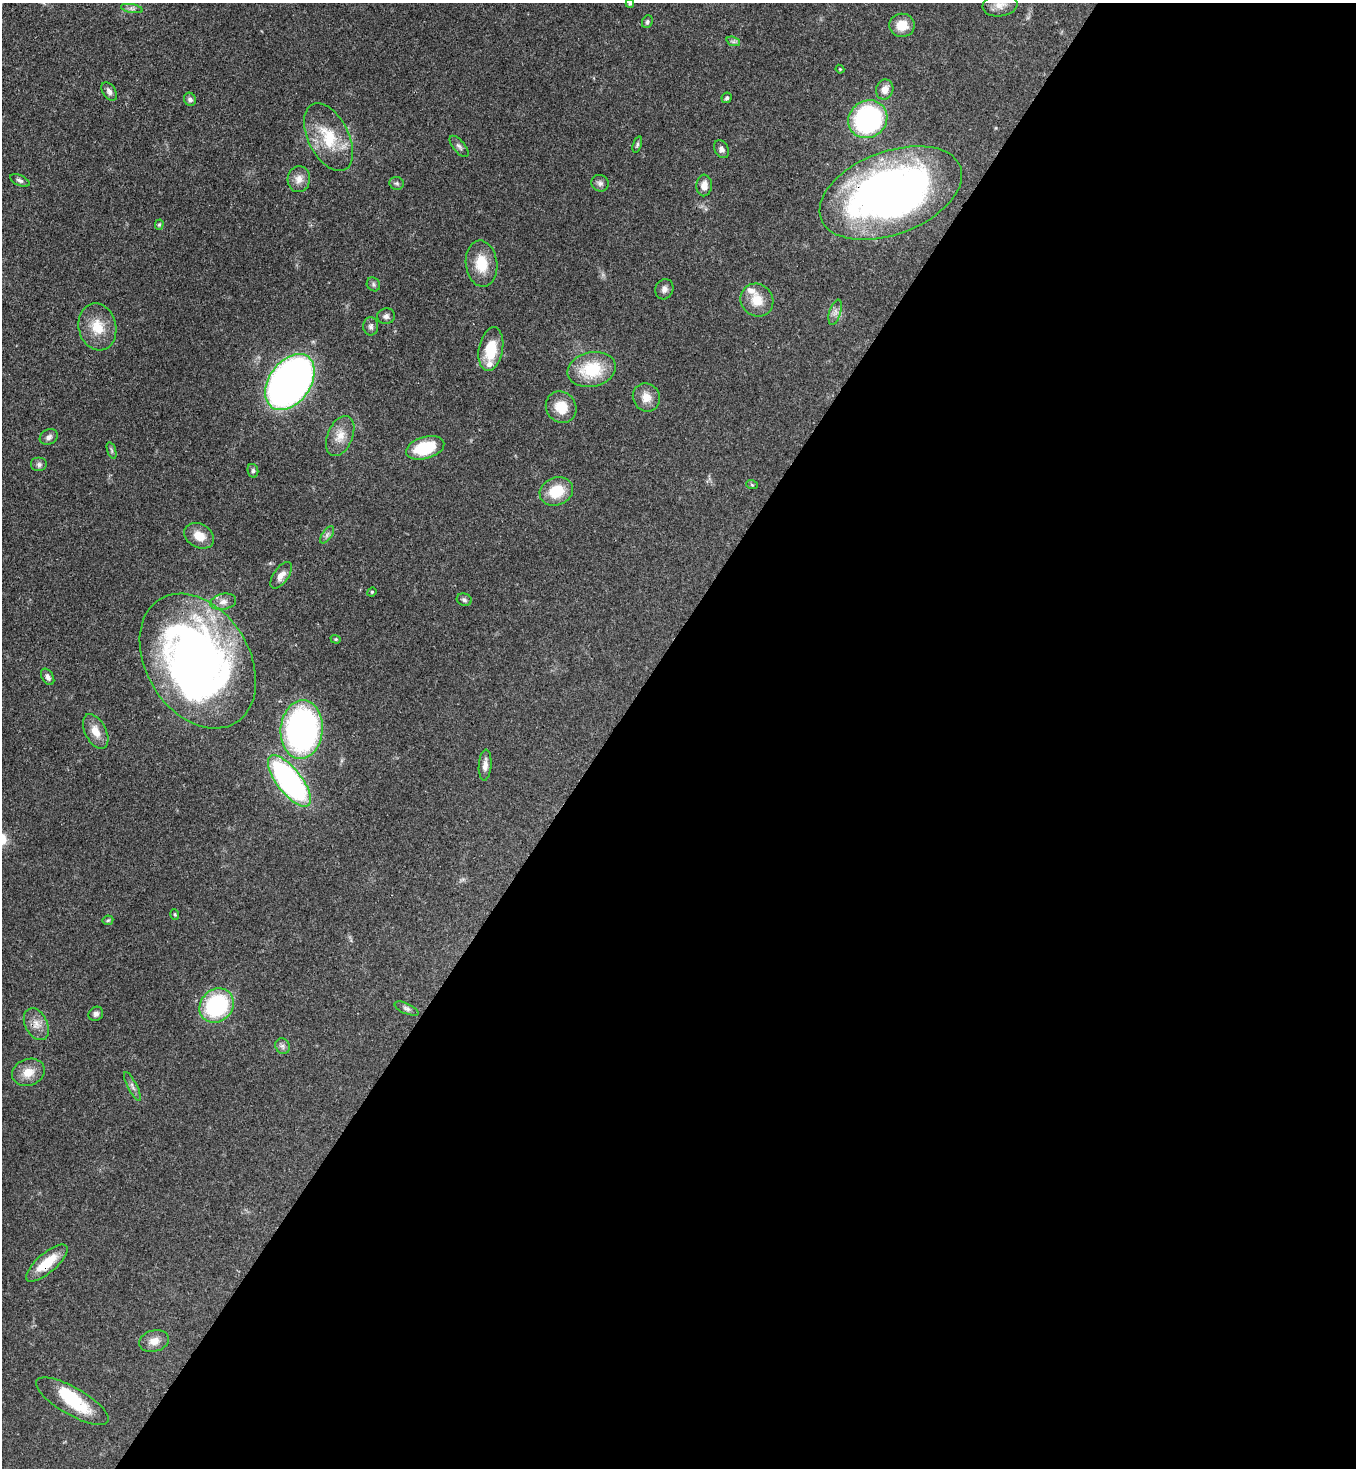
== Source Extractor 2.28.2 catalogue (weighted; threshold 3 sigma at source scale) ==
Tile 12 of 4 x 4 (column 4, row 3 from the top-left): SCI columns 4291-5644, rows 1529-2994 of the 6007 x 5986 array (HDU 1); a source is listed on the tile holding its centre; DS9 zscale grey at full resolution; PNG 1358 x 1470 px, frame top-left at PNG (2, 3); each listed source drawn as its Kron ellipse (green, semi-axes under 4 px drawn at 4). Shown black and unused: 55% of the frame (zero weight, under 3 of 4 exposures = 7% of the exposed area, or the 3 px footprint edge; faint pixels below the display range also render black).
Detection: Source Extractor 2.28.2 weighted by HDU 2 'WHT'; one run over the whole footprint, this tile lists its part. Background 0.0969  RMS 0.004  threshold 0.0181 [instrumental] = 3 sigma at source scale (4.5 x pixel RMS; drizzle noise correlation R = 1.50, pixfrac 1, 0.05/0.05 arcsec/px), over >= 5 px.
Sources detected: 73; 2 inside a brighter object's white glare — neither listed nor drawn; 2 inside a brighter listed object's ellipse — not listed separately; the other 69 listed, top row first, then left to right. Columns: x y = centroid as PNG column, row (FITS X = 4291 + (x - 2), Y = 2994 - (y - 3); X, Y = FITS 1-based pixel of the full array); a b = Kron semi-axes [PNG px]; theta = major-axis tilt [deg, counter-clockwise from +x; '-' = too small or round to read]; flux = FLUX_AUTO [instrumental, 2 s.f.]
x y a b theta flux
630 3 4 4 - 0.76
1000 5 17 11 8 3.5
132 8 11 4 -11 1.2
647 22 6 5 - 0.78
902 25 12 11 - 6.1
733 41 7 4 -19 0.78
840 69 4 4 - 0.4
885 89 10 8 70 3
109 92 10 6 -56 1.5
727 98 5 5 - 0.82
190 99 7 6 - 1.3
868 119 20 18 37 61
328 137 37 20 -63 17
637 144 8 4 69 0.69
459 146 13 6 -50 1.3
721 149 9 7 -59 1.5
299 179 13 11 85 3.2
20 180 10 5 -23 1.1
397 183 7 6 - 0.97
600 183 9 8 - 1.3
704 185 11 8 87 3.1
891 193 74 41 21 230
159 225 5 4 - 0.52
481 264 23 15 -84 9.9
373 284 7 6 - 0.8
664 289 10 9 - 1.8
757 300 17 16 - 7
835 312 13 6 73 1.9
386 316 9 8 - 1.3
371 326 9 7 -87 1.3
97 327 24 18 -77 9.2
491 349 22 12 79 12
592 369 24 17 12 18
290 382 31 20 54 250
646 397 14 13 - 4.4
561 407 16 14 -52 7.5
340 436 21 12 67 5.4
49 437 9 7 29 1.5
425 448 20 11 17 19
112 450 8 3 -71 0.66
39 464 8 7 - 1.3
253 471 7 5 -77 0.78
752 485 6 3 -19 0.44
556 491 17 13 23 11
327 535 10 5 55 1.2
199 536 16 11 -30 5.6
281 575 15 7 54 2.9
372 592 4 4 - 0.45
464 600 7 6 - 1
223 602 13 8 11 2.4
336 639 5 4 - 0.48
198 661 72 51 -58 240
48 677 9 5 -59 1.6
302 729 29 21 85 120
96 731 19 10 -62 5
485 765 15 6 86 2.7
289 781 31 12 -52 100
175 914 5 3 - 0.4
108 920 5 5 - 0.51
217 1005 18 16 46 42
407 1009 13 5 -24 1.3
96 1014 7 6 - 1.3
36 1024 17 11 -62 4.1
283 1046 8 7 - 1.3
28 1072 17 13 21 5.5
132 1086 16 5 -63 1.5
47 1263 26 9 41 11
154 1341 15 10 16 3.8
72 1401 41 13 -30 17
Overlapping masked pixels (flux is a lower limit): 2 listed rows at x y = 891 193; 47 1263
Isophote crosses this tile's border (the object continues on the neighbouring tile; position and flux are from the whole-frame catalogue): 1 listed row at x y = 630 3